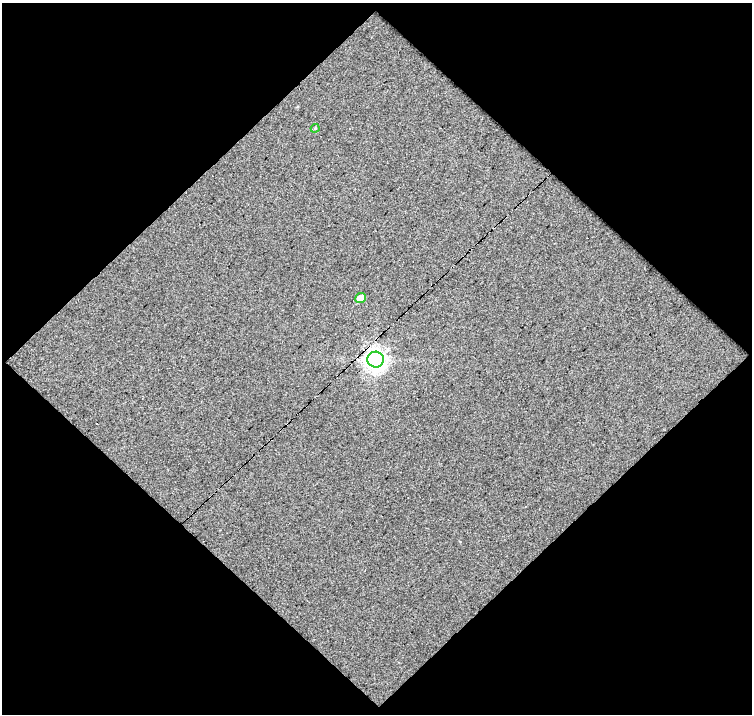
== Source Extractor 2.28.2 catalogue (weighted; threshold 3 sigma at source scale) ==
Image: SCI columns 1-750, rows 19-730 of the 750 x 750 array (HDU 1 of 3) = the unmasked area's bounding box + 8 px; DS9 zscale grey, full resolution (1 PNG px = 1 image px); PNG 754 x 716 px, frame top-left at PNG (2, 3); each listed source drawn as its Kron ellipse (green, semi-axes under 4 px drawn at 4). Shown black and unused: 51% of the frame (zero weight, under 5 of 9 exposures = <1% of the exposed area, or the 3 px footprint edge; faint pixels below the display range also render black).
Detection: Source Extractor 2.28.2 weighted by HDU 2 'WHT'. Background -0.00624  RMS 0.058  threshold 0.238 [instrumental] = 3 sigma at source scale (4.09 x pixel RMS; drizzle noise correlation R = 1.36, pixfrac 0.8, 0.0396/0.0396 arcsec/px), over >= 5 px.
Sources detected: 3; all 3 listed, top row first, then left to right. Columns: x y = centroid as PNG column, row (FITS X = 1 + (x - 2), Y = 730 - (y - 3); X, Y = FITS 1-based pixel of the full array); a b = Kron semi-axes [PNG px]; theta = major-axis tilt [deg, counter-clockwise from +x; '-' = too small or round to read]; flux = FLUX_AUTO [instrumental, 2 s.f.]
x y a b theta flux
315 128 4 3 - 6.5
360 298 5 5 - 84
376 360 8 8 - 3700
Overlapping masked pixels (flux is a lower limit): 1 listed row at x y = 376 360